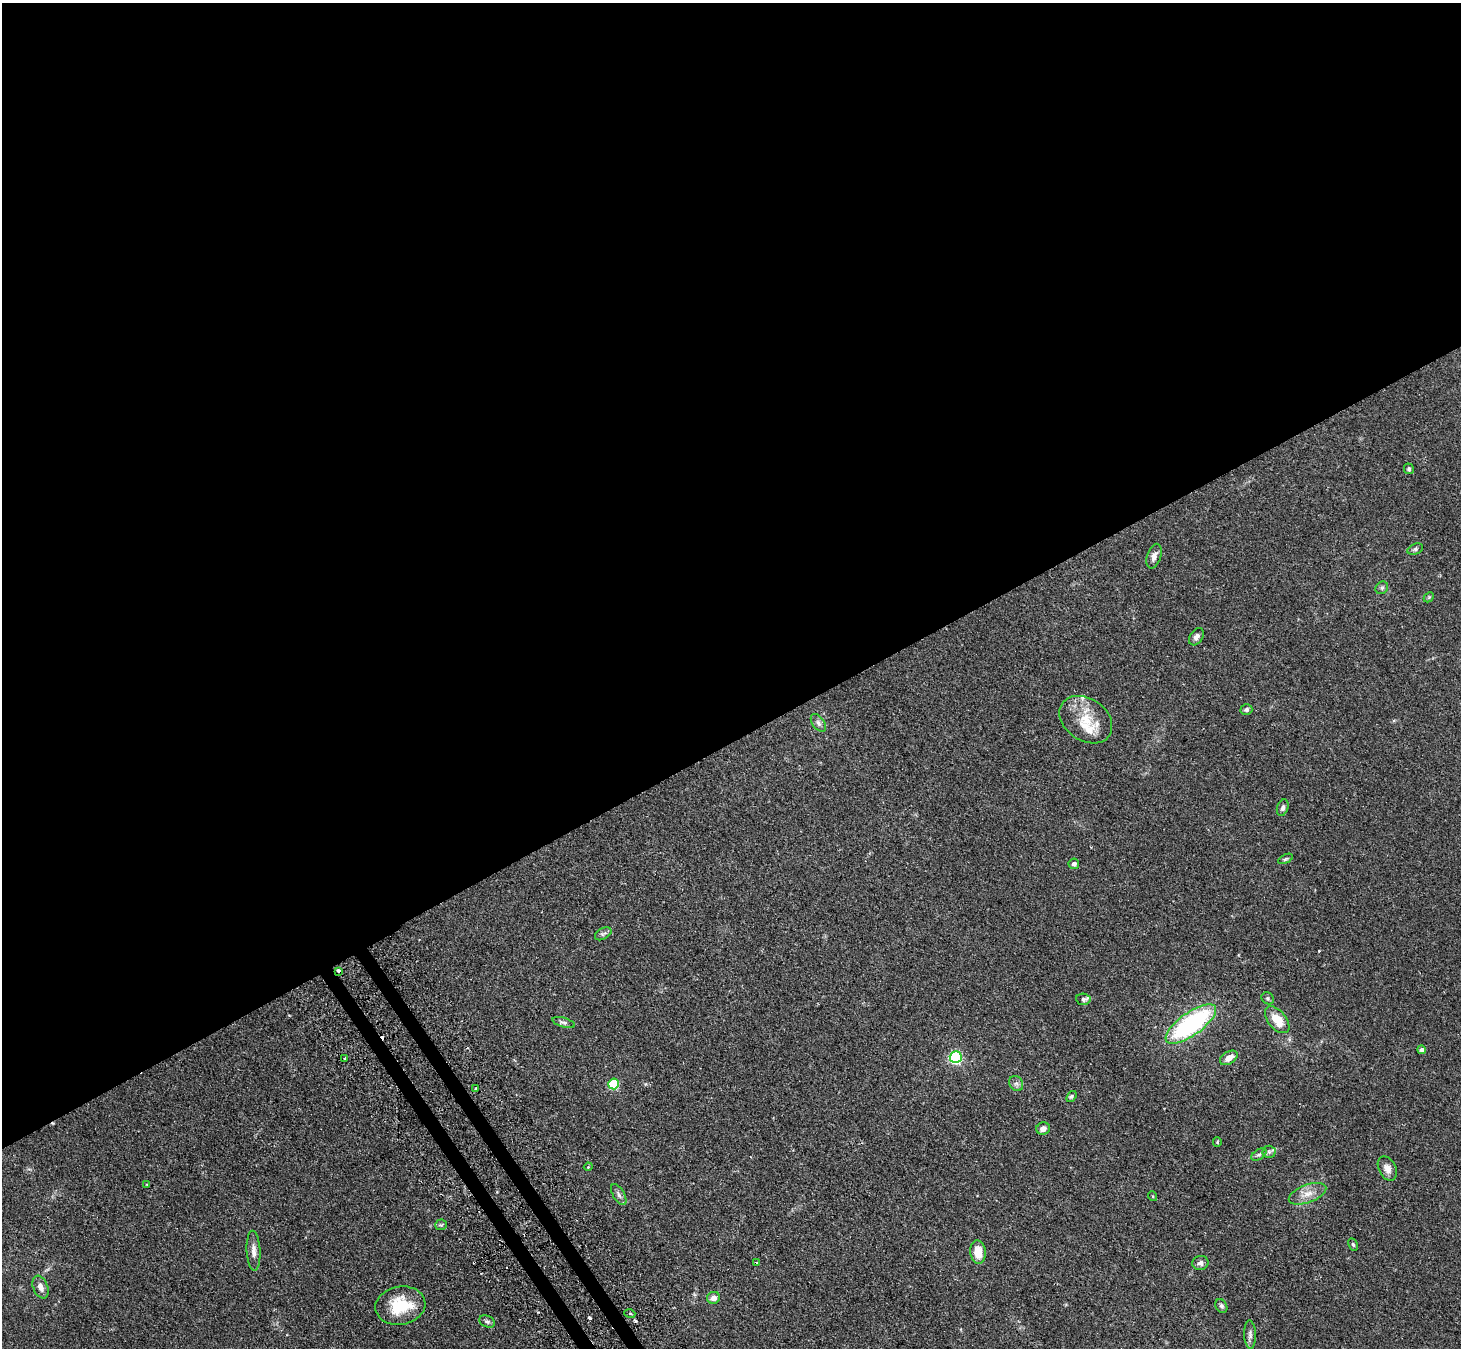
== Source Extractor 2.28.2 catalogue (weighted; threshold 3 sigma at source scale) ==
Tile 2 of 4 x 4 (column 2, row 1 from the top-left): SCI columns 1491-2949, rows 4209-5554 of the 5898 x 5865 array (HDU 1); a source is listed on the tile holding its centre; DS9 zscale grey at full resolution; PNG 1463 x 1350 px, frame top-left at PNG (2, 3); each listed source drawn as its Kron ellipse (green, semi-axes under 4 px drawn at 4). Shown black and unused: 56% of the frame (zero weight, under 2 of 3 exposures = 3% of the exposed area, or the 3 px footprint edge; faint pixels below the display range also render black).
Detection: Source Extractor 2.28.2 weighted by HDU 2 'WHT'; one run over the whole footprint, this tile lists its part. Background 0.0955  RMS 0.0063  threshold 0.0281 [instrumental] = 3 sigma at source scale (4.5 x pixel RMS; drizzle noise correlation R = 1.50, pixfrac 1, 0.05/0.05 arcsec/px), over >= 5 px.
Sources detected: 60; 6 cosmic-ray / hot-pixel residue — neither listed nor drawn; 4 inside a brighter listed object's ellipse — not listed separately; the other 50 listed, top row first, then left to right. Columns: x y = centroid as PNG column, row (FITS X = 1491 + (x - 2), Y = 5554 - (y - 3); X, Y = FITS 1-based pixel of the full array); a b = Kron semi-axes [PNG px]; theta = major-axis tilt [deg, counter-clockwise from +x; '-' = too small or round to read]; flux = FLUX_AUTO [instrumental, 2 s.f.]
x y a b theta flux
1409 469 5 5 - 1.1
1415 549 8 5 22 1.2
1154 556 13 7 72 3.3
1382 588 7 5 44 1.2
1429 597 6 4 45 0.72
1196 637 9 6 58 2.3
1246 709 6 5 - 1.4
1086 720 28 21 -35 18
818 723 10 6 -54 1.8
1283 808 8 5 70 1.7
1285 859 8 4 27 0.94
1074 864 5 5 - 1.7
603 934 9 5 29 1.4
339 971 4 3 - 3
1268 998 7 5 -46 1.1
1083 999 7 5 -6 1.4
1277 1020 16 9 -51 11
564 1023 12 4 -16 1.4
1191 1024 30 11 36 91
1422 1050 4 4 - 2.1
956 1057 6 6 - 86
344 1058 3 2 - 1.7
1229 1058 10 6 32 5
1016 1083 8 6 -53 1.9
614 1084 5 5 - 35
476 1089 4 3 - 3.5
1071 1096 6 4 52 1.1
1043 1129 7 6 - 3.5
1217 1142 5 4 - 0.62
1269 1152 6 6 - 1.4
1259 1155 8 5 32 1.4
588 1167 4 3 - 0.52
1387 1168 13 8 -62 4.1
147 1185 3 2 - 0.69
619 1194 12 5 -59 2.3
1307 1194 20 9 21 6.4
1152 1196 5 3 - 0.48
441 1225 6 5 - 0.93
1353 1245 6 4 -62 0.86
254 1251 20 7 -87 4.2
978 1252 12 7 -82 9
756 1262 3 2 - 0.69
1200 1263 8 7 - 2.3
41 1287 12 7 -68 3.6
714 1298 6 6 - 3.1
400 1306 25 19 10 22
1221 1306 7 5 -61 1.4
630 1314 5 3 - 0.71
487 1321 8 5 -24 1.4
1250 1334 14 6 -88 2.2
Overlapping masked pixels (flux is a lower limit): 1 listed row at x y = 339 971